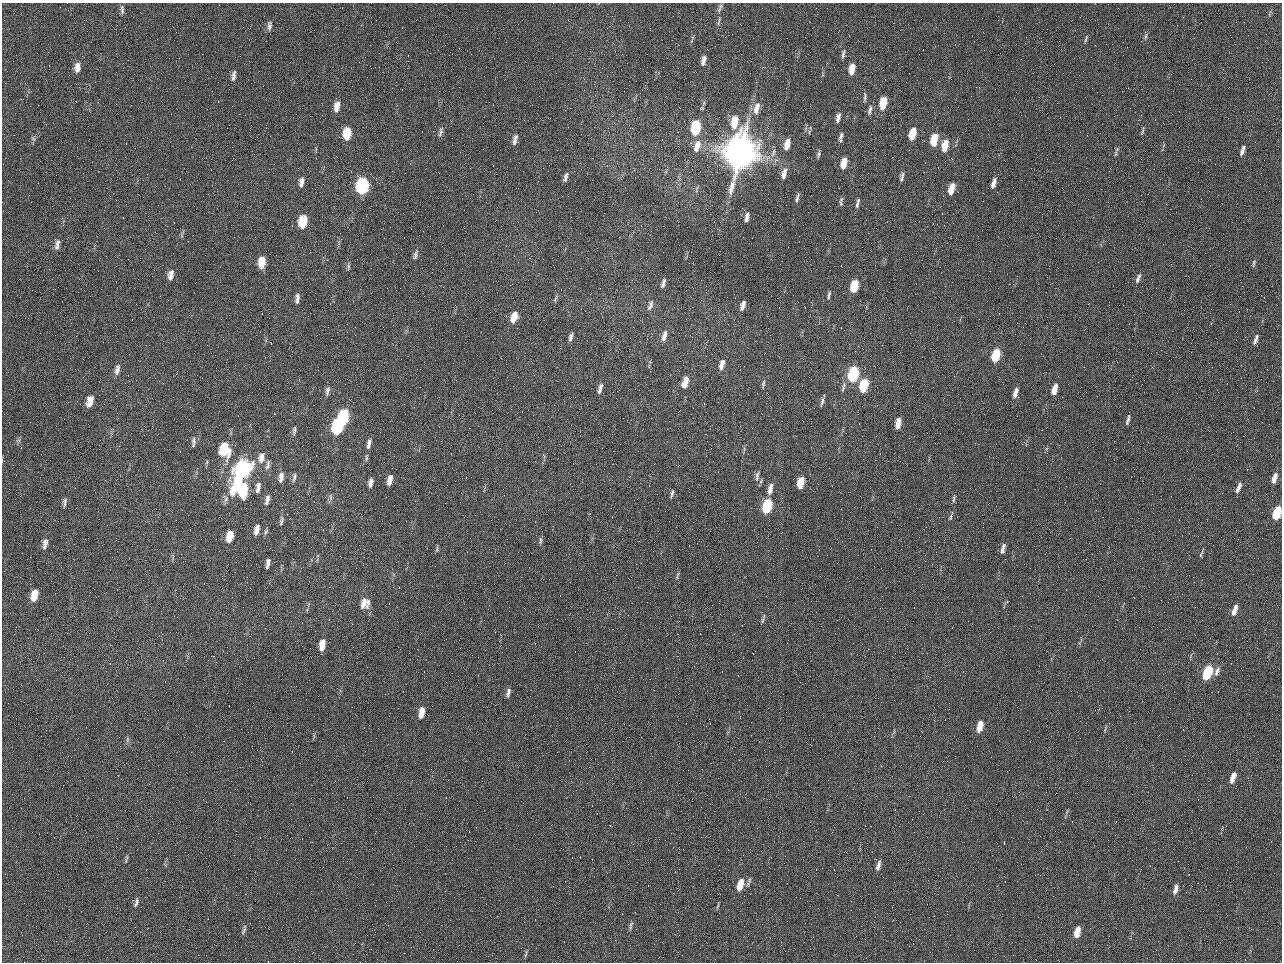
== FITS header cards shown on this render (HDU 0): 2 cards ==
NAXIS1  =                 1280 / length of data axis 1
NAXIS2  =                  960 / length of data axis 2

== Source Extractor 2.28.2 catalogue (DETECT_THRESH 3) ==
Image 1280 x 960 px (HDU 0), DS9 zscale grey, 1 PNG px = 1 image px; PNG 1284 x 964 px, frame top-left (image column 1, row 960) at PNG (2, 3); no overlay
Background 2560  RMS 180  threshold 554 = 3 sigma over >= 5 px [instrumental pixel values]
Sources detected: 151; all 151 listed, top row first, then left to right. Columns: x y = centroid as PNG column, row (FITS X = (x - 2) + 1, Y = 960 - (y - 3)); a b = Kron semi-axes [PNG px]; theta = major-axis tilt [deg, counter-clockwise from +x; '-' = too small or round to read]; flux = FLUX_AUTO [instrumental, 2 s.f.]
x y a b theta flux
721 6 8 6 43 3.6e+04
122 9 13 5 -85 3.5e+04
719 21 15 4 75 3.8e+04
269 26 12 6 82 5.0e+04
1145 36 10 5 79 3.3e+04
1086 39 9 3 71 2.1e+04
984 50 2 2 - 6.3e+04
843 54 12 4 76 3.6e+04
703 60 12 5 77 7.0e+04
77 67 12 7 85 9.0e+04
852 69 11 6 80 1.6e+05
234 76 13 5 80 5.5e+04
865 97 11 4 89 2.8e+04
883 103 11 5 77 3.4e+05
337 107 11 6 82 1.2e+05
756 108 18 8 76 1.4e+05
870 110 15 5 75 4.5e+04
838 117 11 5 78 5.6e+04
734 122 13 7 79 3.0e+05
695 128 11 6 79 9.2e+05
1142 131 13 3 74 2.5e+04
441 132 14 4 76 3.6e+04
347 134 11 7 83 3.3e+05
912 134 10 5 74 3.0e+05
841 136 10 5 69 3.9e+04
33 138 7 5 -54 2.4e+04
515 140 13 5 77 6.5e+04
934 140 11 6 76 3.4e+05
787 144 13 6 75 1.5e+05
697 146 17 8 72 1.6e+05
945 146 11 6 76 2.5e+05
1242 150 12 4 70 5.6e+04
740 153 22 17 74 1.2e+07
773 153 14 5 76 6.6e+04
1115 153 8 4 81 2.6e+04
818 154 9 4 72 3.0e+04
844 163 10 5 76 2.0e+05
784 174 15 6 75 9.1e+04
902 175 9 5 85 3.1e+04
565 177 11 4 71 4.9e+04
901 179 6 5 - 2.4e+04
302 182 12 6 79 6.8e+04
993 183 12 5 74 7.7e+04
362 186 11 7 83 2.0e+06
951 189 12 6 73 1.7e+05
797 198 12 4 74 3.9e+04
840 203 9 4 -72 2.5e+04
857 203 12 4 76 3.6e+04
747 217 11 5 77 6.4e+04
303 221 10 6 81 4.4e+05
57 244 14 5 78 6.0e+04
415 255 13 5 72 4.6e+04
262 262 11 6 83 2.3e+05
1254 263 10 4 81 2.2e+04
348 266 10 4 88 2.6e+04
171 273 9 8 - 6.3e+04
171 277 8 6 38 5.2e+04
1138 278 14 5 68 4.9e+04
663 283 11 4 74 5.0e+04
854 286 10 5 78 5.3e+05
829 295 9 3 77 2.7e+04
297 298 13 5 85 5.9e+04
556 298 11 3 64 2.5e+04
650 305 14 5 70 5.0e+04
743 306 10 4 72 7.8e+04
514 317 11 6 73 2.0e+05
664 336 13 5 75 8.1e+04
571 337 9 4 72 4.5e+04
1256 339 14 5 71 4.9e+04
996 355 10 5 72 6.0e+05
722 365 12 5 76 8.1e+04
117 370 14 6 78 6.5e+04
853 374 10 6 77 1.3e+06
685 382 12 5 74 1.8e+05
763 384 11 4 78 2.7e+04
863 386 10 5 75 6.8e+05
843 387 14 5 74 4.5e+04
600 388 12 5 74 6.0e+04
1054 389 11 5 73 1.5e+05
327 391 12 5 82 4.4e+04
1015 393 13 5 74 8.3e+04
90 401 10 5 75 1.6e+05
822 401 13 3 75 3.4e+04
343 417 12 6 80 1.3e+06
1128 420 11 3 75 3.7e+04
898 423 10 5 80 1.6e+05
337 427 11 6 83 1.4e+06
294 430 12 4 83 3.1e+04
986 432 2 2 - 8.0e+03
193 442 12 4 88 3.6e+04
369 444 12 5 78 6.4e+04
224 449 14 10 -86 4.6e+05
261 457 13 8 79 9.7e+04
366 457 11 3 86 2.2e+04
268 465 15 6 77 5.2e+04
242 470 22 9 66 3.1e+06
757 476 13 5 82 4.0e+04
281 477 12 6 83 7.3e+04
294 477 12 5 77 3.5e+04
1274 478 11 5 73 9.6e+04
390 480 10 5 76 9.8e+04
761 481 7 3 55 2.0e+04
800 482 10 5 76 3.0e+05
371 483 8 4 80 6.4e+04
258 487 14 6 80 7.0e+04
1238 488 13 5 68 6.5e+04
243 489 12 7 88 7.0e+05
770 489 12 5 74 1.0e+05
672 493 11 3 75 2.8e+04
331 497 9 4 -81 2.8e+04
226 499 12 7 -83 5.1e+04
954 499 12 4 79 3.0e+04
267 500 11 5 76 5.9e+04
64 502 14 5 80 3.8e+04
767 506 10 5 74 1.0e+06
1277 513 10 5 72 6.6e+05
951 517 9 3 79 2.1e+04
281 521 13 5 79 3.6e+04
257 530 12 6 77 9.2e+04
266 532 8 5 72 2.7e+04
230 536 10 6 77 2.6e+05
541 540 9 5 77 2.7e+04
45 544 14 6 81 6.8e+04
437 548 9 3 78 2.0e+04
1003 549 13 5 78 6.4e+04
1201 554 10 3 70 2.3e+04
268 563 10 4 79 5.4e+04
677 575 12 3 74 2.4e+04
34 595 11 6 76 2.0e+05
365 603 14 11 69 1.4e+05
1235 610 13 5 71 1.1e+05
763 619 13 3 76 3.0e+04
322 645 11 5 82 1.7e+05
1217 671 15 6 69 6.3e+04
1207 672 11 5 68 9.9e+05
508 693 11 5 77 4.5e+04
422 712 11 5 79 1.6e+05
980 726 11 5 76 2.1e+05
127 739 7 4 -90 2.4e+04
1233 777 12 5 72 1.1e+05
126 858 13 3 78 2.4e+04
878 866 13 5 75 6.1e+04
749 881 8 6 80 3.4e+04
740 885 11 5 72 2.6e+05
1175 889 13 5 76 6.0e+04
136 902 13 5 69 4.3e+04
718 906 9 3 69 1.7e+04
631 926 12 4 78 3.0e+04
244 930 14 4 72 3.4e+04
1077 932 11 5 77 1.9e+05
526 954 11 3 75 2.2e+04
At the frame edge (FLAGS 8, measured only in part): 1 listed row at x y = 1277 513